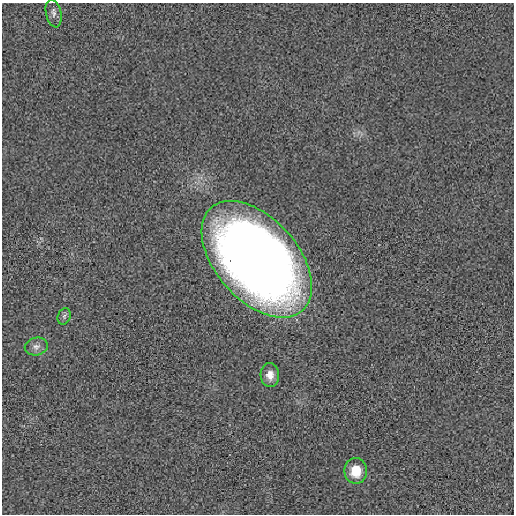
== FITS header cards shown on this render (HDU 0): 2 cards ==
NAXIS1  =                  512 / length of data axis 1
NAXIS2  =                  512 / length of data axis 2

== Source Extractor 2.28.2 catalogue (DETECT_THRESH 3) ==
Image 512 x 512 px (HDU 0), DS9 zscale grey, 1 PNG px = 1 image px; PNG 516 x 516 px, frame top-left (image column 1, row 512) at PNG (2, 3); each listed source drawn as its Kron ellipse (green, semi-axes under 4 px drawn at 4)
Background -1.19e-04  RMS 0.0055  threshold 0.0164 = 3 sigma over >= 5 px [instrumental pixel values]
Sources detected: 6; all 6 listed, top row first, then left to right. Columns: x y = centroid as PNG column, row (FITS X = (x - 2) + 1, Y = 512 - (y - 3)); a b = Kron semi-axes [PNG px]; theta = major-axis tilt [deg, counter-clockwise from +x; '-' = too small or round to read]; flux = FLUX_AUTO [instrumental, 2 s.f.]
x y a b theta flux
54 14 14 7 -77 1.6
257 259 69 41 -49 520
64 316 8 6 70 1
36 346 11 9 12 1.8
270 375 12 9 -88 3
356 471 13 11 90 6.9